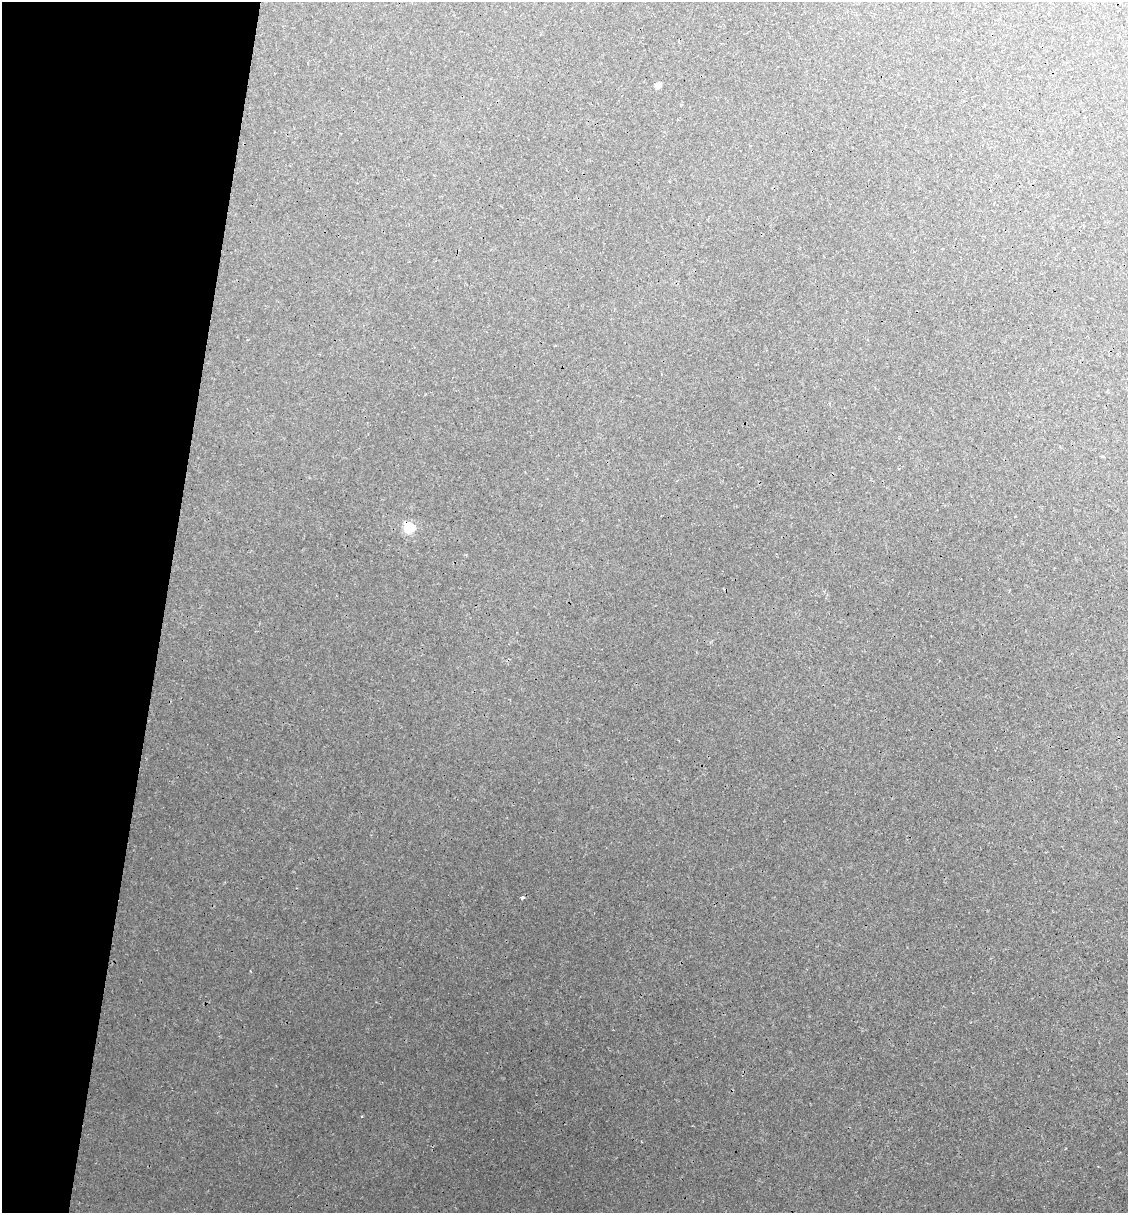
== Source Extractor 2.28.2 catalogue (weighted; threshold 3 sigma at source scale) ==
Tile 9 of 4 x 4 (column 1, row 3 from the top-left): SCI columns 187-1312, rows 1271-2481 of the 4996 x 4970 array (HDU 1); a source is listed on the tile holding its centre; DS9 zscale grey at full resolution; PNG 1130 x 1215 px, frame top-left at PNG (2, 2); no overlay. Shown black and unused: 14% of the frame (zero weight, under 3 of 4 exposures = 8% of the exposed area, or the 3 px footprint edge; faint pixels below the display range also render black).
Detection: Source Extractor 2.28.2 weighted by HDU 2 'WHT'; one run over the whole footprint, this tile lists its part. Background 0.0181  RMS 0.0024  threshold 0.0108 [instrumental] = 3 sigma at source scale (4.5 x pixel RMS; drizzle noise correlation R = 1.50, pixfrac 1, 0.05/0.05 arcsec/px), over >= 5 px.
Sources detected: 5; all 5 listed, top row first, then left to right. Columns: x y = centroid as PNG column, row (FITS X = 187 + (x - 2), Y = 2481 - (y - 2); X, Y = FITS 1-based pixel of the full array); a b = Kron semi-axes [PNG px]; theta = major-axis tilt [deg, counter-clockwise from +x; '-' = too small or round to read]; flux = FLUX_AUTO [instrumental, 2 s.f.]
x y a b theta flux
658 85 4 4 - 2.5
1102 456 3 2 - 0.35
409 528 5 5 - 22
522 897 3 3 - 1.4
362 1116 3 3 - 0.22
Overlapping masked pixels (flux is a lower limit): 1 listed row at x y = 409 528